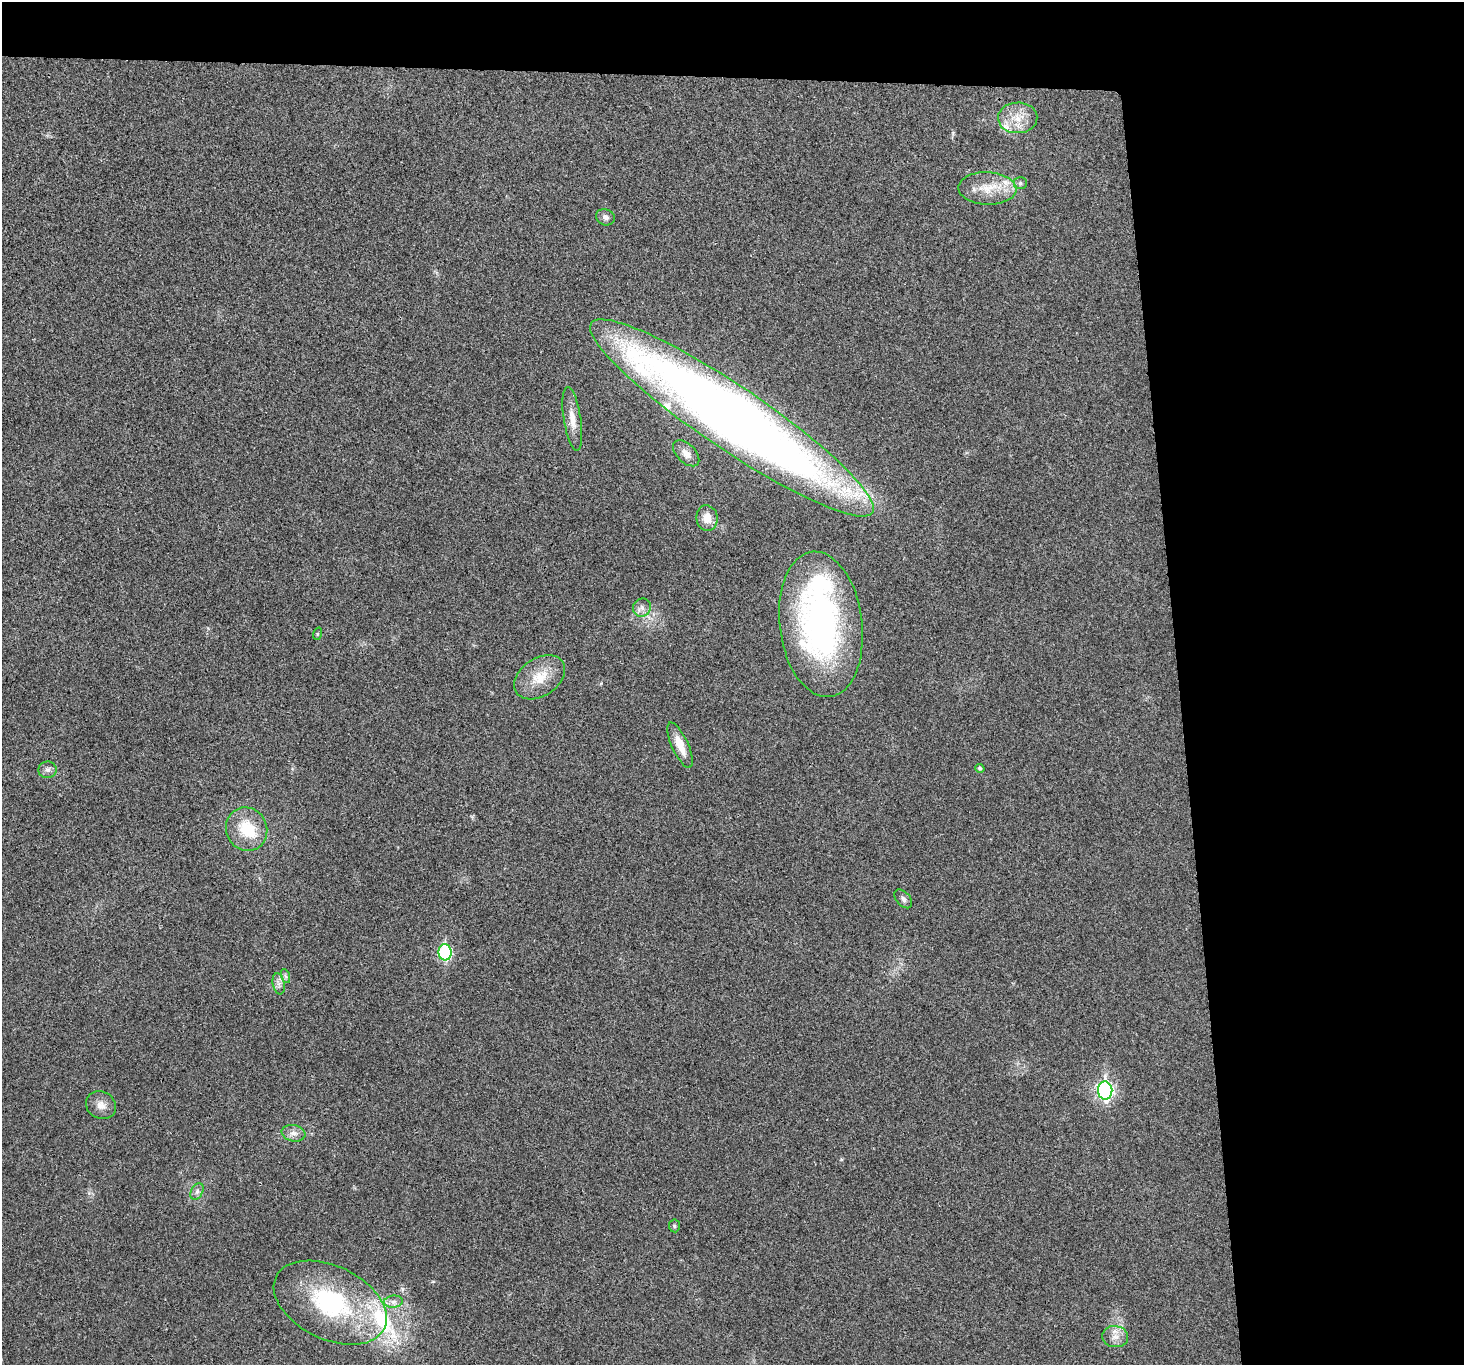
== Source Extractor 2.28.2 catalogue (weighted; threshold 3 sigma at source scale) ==
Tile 3 of 3 x 3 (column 3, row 1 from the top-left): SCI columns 2926-4387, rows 2858-4220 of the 4390 x 4370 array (HDU 1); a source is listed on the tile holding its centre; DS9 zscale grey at full resolution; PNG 1466 x 1367 px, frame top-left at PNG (2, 2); each listed source drawn as its Kron ellipse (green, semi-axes under 4 px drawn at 4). Shown black and unused: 24% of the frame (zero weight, under 3 of 4 exposures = <1% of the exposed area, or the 3 px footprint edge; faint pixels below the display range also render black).
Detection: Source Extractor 2.28.2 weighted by HDU 2 'WHT'; one run over the whole footprint, this tile lists its part. Background 0.0201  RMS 0.0059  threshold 0.0266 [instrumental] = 3 sigma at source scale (4.5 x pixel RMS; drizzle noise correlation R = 1.50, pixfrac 1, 0.05/0.05 arcsec/px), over >= 5 px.
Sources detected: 34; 6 inside a brighter listed object's ellipse — not listed separately; the other 28 listed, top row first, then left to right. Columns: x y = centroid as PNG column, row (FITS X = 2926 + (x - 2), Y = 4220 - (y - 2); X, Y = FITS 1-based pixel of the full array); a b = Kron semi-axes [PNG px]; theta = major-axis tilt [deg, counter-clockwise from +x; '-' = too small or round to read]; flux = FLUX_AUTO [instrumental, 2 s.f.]
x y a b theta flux
1018 118 20 15 1 11
1020 183 7 5 0 1.3
987 188 29 16 -2 15
605 217 10 8 -22 2.3
732 418 170 31 -34 850
572 419 32 8 -81 8
686 453 16 9 -44 5.1
707 518 13 10 -82 6.7
642 608 9 8 - 3
821 624 73 41 -83 180
317 634 6 4 72 0.75
540 677 28 19 34 15
680 745 24 8 -66 9.3
980 768 4 4 - 1.3
47 770 9 8 - 2.4
247 829 22 20 -65 21
903 899 11 7 -48 2.1
445 952 8 6 -87 60
285 976 7 4 -70 1.3
279 984 11 6 -80 2.6
1105 1091 9 7 -88 140
101 1105 15 13 -28 5.3
293 1133 12 8 -11 3.6
197 1192 9 6 64 2
674 1226 6 5 - 1.2
393 1302 9 6 6 2.7
330 1303 60 36 -26 82
1115 1337 13 10 -4 4.9
Overlapping masked pixels (flux is a lower limit): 2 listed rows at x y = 732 418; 821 624